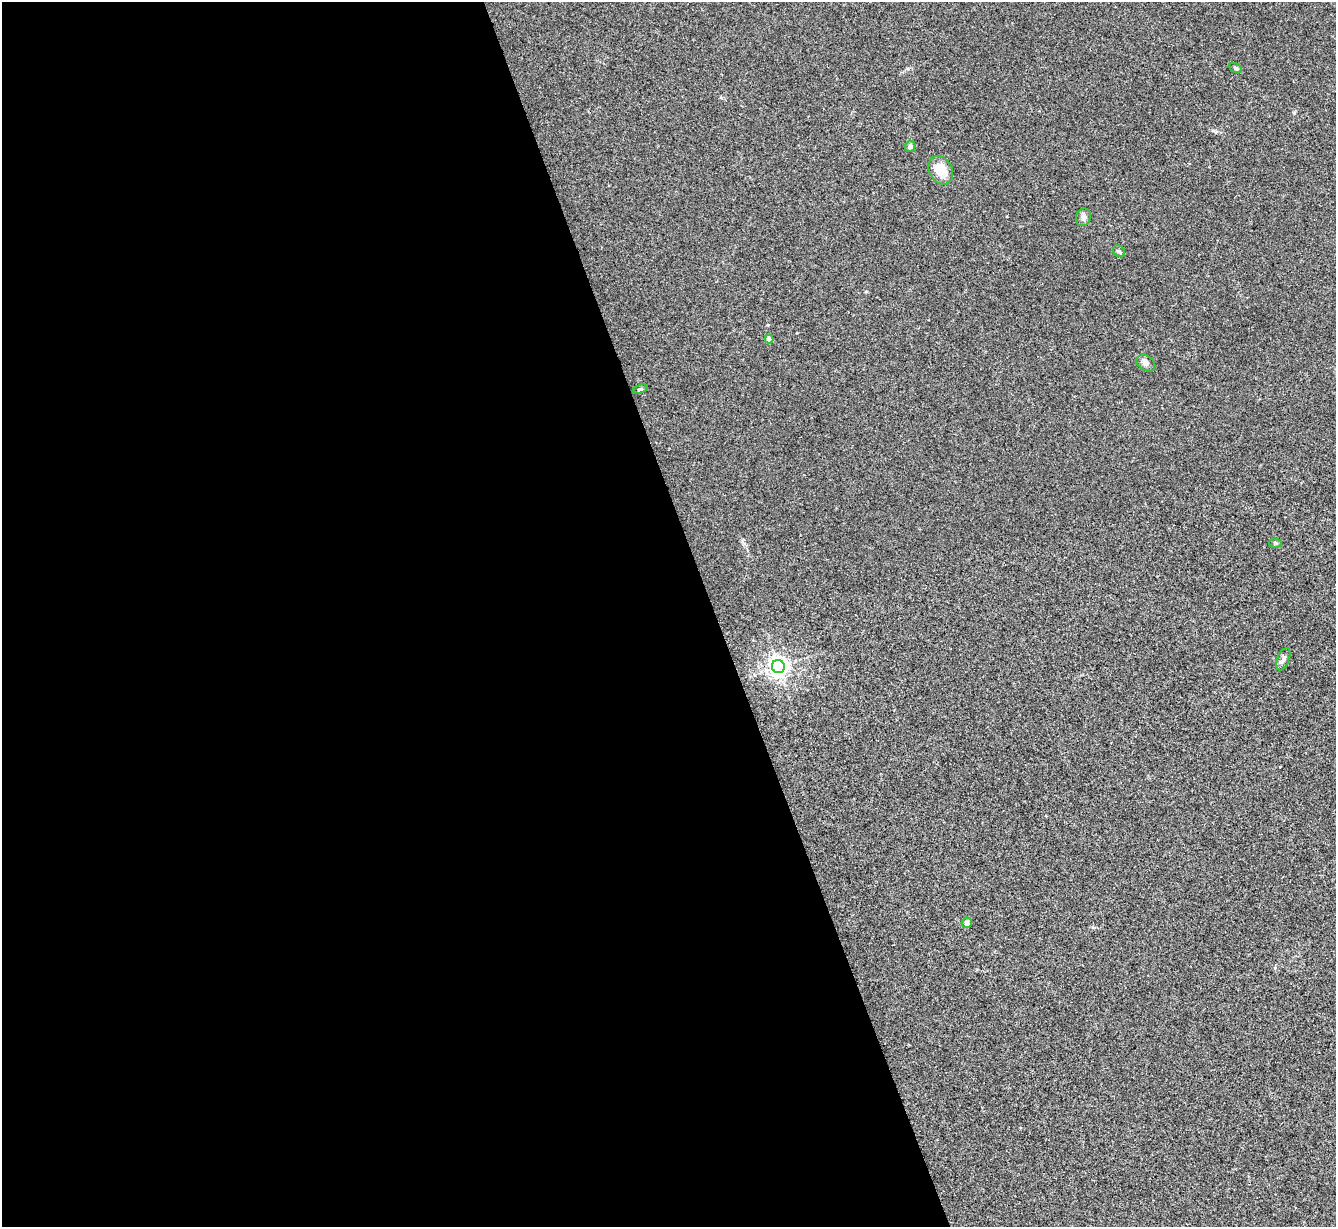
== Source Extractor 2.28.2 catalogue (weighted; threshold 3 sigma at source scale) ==
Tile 9 of 4 x 4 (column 1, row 3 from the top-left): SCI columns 5-1338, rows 1500-2724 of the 5340 x 5325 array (HDU 1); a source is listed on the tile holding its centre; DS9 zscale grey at full resolution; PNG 1338 x 1229 px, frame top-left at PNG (2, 2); each listed source drawn as its Kron ellipse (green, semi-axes under 4 px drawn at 4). Shown black and unused: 54% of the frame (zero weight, under 3 of 4 exposures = <1% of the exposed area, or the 3 px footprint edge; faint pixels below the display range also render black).
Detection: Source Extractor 2.28.2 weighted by HDU 2 'WHT'; one run over the whole footprint, this tile lists its part. Background 0.0334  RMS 0.0043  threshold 0.0195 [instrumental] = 3 sigma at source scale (4.5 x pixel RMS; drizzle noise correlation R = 1.50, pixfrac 1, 0.05/0.05 arcsec/px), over >= 5 px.
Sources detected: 12; all 12 listed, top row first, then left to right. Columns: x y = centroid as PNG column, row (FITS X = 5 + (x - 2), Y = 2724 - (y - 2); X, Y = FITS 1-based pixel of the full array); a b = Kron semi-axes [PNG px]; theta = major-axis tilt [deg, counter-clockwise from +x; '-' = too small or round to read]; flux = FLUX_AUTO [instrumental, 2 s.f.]
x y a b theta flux
1236 68 7 4 -28 0.77
910 146 6 5 - 1.7
941 170 15 11 -59 8.8
1083 217 9 7 73 1.4
1119 251 6 5 - 0.67
769 339 4 4 - 3.8
1146 363 10 7 -34 1.5
640 389 8 4 18 0.63
1275 543 6 4 0 0.6
1283 659 12 5 66 1.5
778 667 6 6 - 220
967 923 5 5 - 0.96